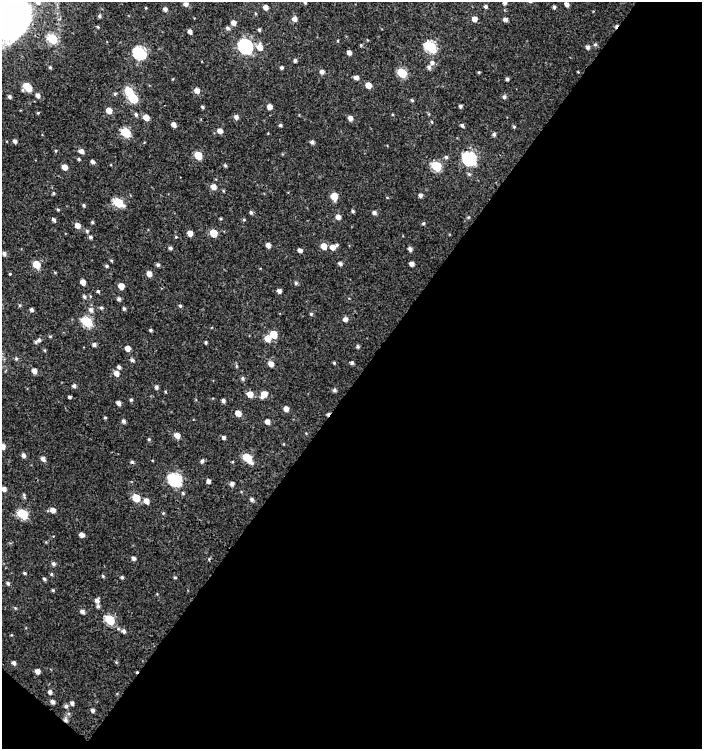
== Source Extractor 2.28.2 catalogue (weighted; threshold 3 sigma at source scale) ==
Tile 4 of 2 x 2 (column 2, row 2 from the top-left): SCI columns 754-1453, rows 2-748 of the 1502 x 1496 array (HDU 1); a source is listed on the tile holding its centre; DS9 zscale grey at full resolution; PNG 704 x 751 px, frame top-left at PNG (2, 2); no overlay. Shown black and unused: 50% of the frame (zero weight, under 3 of 4 exposures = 1% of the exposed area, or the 3 px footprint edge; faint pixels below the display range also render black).
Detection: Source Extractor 2.28.2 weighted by HDU 2 'WHT'; one run over the whole footprint, this tile lists its part. Background 0.00192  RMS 0.0025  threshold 0.0112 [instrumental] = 3 sigma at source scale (4.5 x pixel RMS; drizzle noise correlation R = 1.50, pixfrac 1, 0.0396/0.0396 arcsec/px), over >= 5 px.
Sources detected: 204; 1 inside a brighter object's white glare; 3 cosmic-ray / hot-pixel residue — not listed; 3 inside a brighter listed object's ellipse — not listed separately; the other 197 listed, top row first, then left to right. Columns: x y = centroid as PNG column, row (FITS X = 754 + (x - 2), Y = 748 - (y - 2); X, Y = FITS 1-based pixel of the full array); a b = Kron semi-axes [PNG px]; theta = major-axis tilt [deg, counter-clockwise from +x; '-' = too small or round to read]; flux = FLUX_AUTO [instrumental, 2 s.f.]
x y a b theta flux
305 2 4 3 - 0.29
505 3 4 4 - 0.66
186 4 5 5 - 0.89
566 4 5 4 - 0.93
485 6 4 4 - 0.45
265 7 4 4 - 1.2
554 7 4 3 - 0.46
165 9 5 4 - 0.75
7 10 51 44 5 270
99 16 4 4 - 0.42
295 19 6 5 - 1
474 19 4 4 - 1.5
505 19 5 4 - 0.73
233 23 5 5 - 1.2
228 28 5 5 - 0.6
259 30 4 3 - 0.37
190 32 4 4 - 0.93
52 39 6 5 - 14
595 44 5 5 - 0.38
245 47 7 6 - 48
260 47 8 7 - 2
430 47 6 5 - 21
588 47 5 4 - 0.69
349 52 4 4 - 1.1
139 53 7 6 - 30
295 60 4 4 - 0.5
432 63 6 6 - 0.76
50 67 4 4 - 0.28
282 68 4 4 - 0.41
322 72 5 5 - 0.85
479 72 4 3 - 0.21
402 73 6 5 - 10
356 78 4 4 - 0.99
507 79 4 3 - 0.43
368 85 5 5 - 1.9
27 87 7 6 - 4.8
197 90 5 5 - 1.4
115 94 5 4 - 0.3
37 95 5 5 - 0.85
9 97 4 4 - 0.45
504 97 5 5 - 0.51
133 98 6 5 - 11
412 100 4 4 - 0.32
460 106 3 3 - 0.48
202 107 4 3 - 0.33
269 107 4 4 - 1.3
109 111 5 5 - 2.1
136 115 5 4 - 0.49
146 117 5 4 - 2.2
236 117 5 5 - 0.81
350 118 5 4 - 1.2
432 122 4 3 - 0.18
173 124 5 4 - 1.1
280 125 4 3 - 0.36
462 125 5 4 - 0.43
514 127 4 4 - 0.26
220 131 5 5 - 1.3
126 132 6 5 - 13
494 134 5 4 - 0.45
15 141 4 4 - 0.64
312 142 4 4 - 0.64
81 151 5 4 - 1
198 155 5 5 - 6.5
446 157 5 5 - 0.47
469 158 7 6 - 40
79 159 4 3 - 0.29
92 162 5 4 - 0.52
225 165 5 4 - 0.3
436 166 6 5 - 12
65 167 5 4 - 1.5
213 187 5 5 - 1.7
53 193 4 3 - 0.28
420 195 5 4 - 0.65
334 196 5 5 - 4
118 202 7 5 -34 12
84 205 5 4 - 0.33
58 210 5 3 - 0.24
353 211 4 3 - 0.36
251 212 5 4 - 0.45
374 212 6 5 - 0.6
338 217 5 5 - 1.2
468 217 4 4 - 0.25
54 220 5 4 - 0.46
244 220 4 4 - 0.29
92 222 4 3 - 0.29
423 223 5 4 - 0.34
77 225 5 5 - 1.5
87 231 5 5 - 0.4
190 233 5 4 - 1.6
214 233 5 5 - 5.3
90 237 5 5 - 0.41
176 237 4 4 - 0.18
268 245 5 4 - 1
323 246 6 5 - 2
333 247 9 5 26 1.7
170 248 5 4 - 0.44
410 249 4 4 - 0.8
300 250 5 4 - 0.81
4 254 6 5 - 0.63
111 260 5 3 - 0.25
36 264 5 5 - 4.8
340 264 5 4 - 0.59
412 264 4 4 - 1.1
158 265 4 4 - 0.52
107 266 5 4 - 0.34
10 274 4 3 - 0.19
149 274 5 4 - 1.4
83 282 5 4 - 1.4
296 283 5 5 - 0.39
121 286 5 4 - 1.9
98 291 4 4 - 0.31
279 291 4 4 - 0.79
84 297 6 5 - 0.47
119 299 5 4 - 0.49
180 306 5 4 - 0.32
101 308 5 5 - 0.41
124 308 4 4 - 0.36
31 310 4 4 - 0.48
91 310 8 6 -63 0.91
311 314 5 4 - 0.3
345 319 5 5 - 1
87 322 6 5 - 15
151 330 3 3 - 0.34
273 334 5 5 - 4.4
268 338 6 5 - 2.8
39 340 8 6 50 0.75
206 343 3 3 - 0.31
94 345 4 4 - 0.64
358 346 4 4 - 0.4
127 348 5 5 - 1.5
16 359 5 4 - 0.33
132 360 5 4 - 0.46
334 363 4 4 - 0.23
352 363 4 3 - 0.48
271 364 5 5 - 1.5
236 366 6 4 -71 0.28
119 367 4 3 - 0.6
34 371 5 4 - 1.3
116 373 6 5 - 1.5
243 378 5 5 - 0.45
74 386 5 4 - 0.62
156 387 5 4 - 0.56
334 390 5 4 - 0.46
250 394 5 5 - 2
264 394 7 5 51 2.4
69 397 3 3 - 0.37
131 400 4 4 - 0.35
223 401 4 3 - 0.6
118 403 5 4 - 0.86
286 409 5 5 - 1.3
238 413 5 5 - 2
105 418 4 3 - 0.23
123 421 5 4 - 0.59
267 421 5 4 - 1
177 435 5 5 - 1.7
224 437 5 4 - 0.54
149 439 4 4 - 0.3
2 446 5 5 - 1.5
23 455 5 4 - 0.82
247 458 8 5 -47 6.6
43 459 6 5 - 0.88
202 461 5 4 - 0.53
175 480 7 6 - 34
208 481 5 4 - 0.76
232 484 5 5 - 0.8
4 489 5 4 - 0.99
24 496 9 3 -75 0.35
136 498 6 5 - 5.8
252 499 5 4 - 0.59
146 501 6 5 - 1.6
53 510 6 5 - 1.2
23 514 6 5 - 13
82 535 5 4 - 1.1
134 558 5 4 - 0.67
53 564 5 5 - 0.55
24 573 4 3 - 0.31
51 574 5 4 - 0.29
103 576 5 4 - 0.3
122 577 4 4 - 0.39
175 577 4 4 - 0.25
44 579 5 4 - 0.33
8 583 5 4 - 0.46
53 590 4 4 - 0.25
97 601 7 5 -79 0.82
15 608 5 4 - 0.25
82 611 5 5 - 0.76
110 620 6 5 - 12
123 631 6 5 - 0.65
116 662 4 4 - 0.24
14 663 5 4 - 0.61
37 671 4 4 - 1.2
50 692 5 5 - 0.71
52 702 5 4 - 0.75
72 703 5 4 - 0.62
66 706 5 4 - 0.54
92 710 5 4 - 0.61
66 720 6 5 - 0.66
Overlapping masked pixels (flux is a lower limit): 2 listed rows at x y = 7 10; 66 720
Isophote crosses this tile's border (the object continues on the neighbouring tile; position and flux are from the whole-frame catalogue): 4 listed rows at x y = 305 2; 505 3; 7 10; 2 446